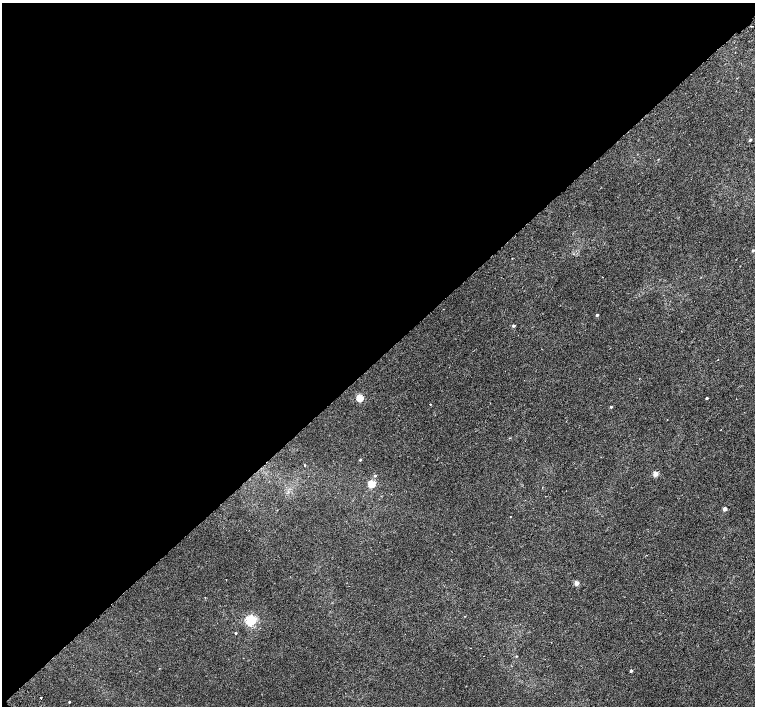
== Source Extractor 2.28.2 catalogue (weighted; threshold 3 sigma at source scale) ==
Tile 5 of 4 x 4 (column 1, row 2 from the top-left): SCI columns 51-1556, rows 3078-4485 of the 6118 x 6093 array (HDU 1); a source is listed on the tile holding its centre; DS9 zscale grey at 2 x 2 block average (1 PNG px = mean of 2 x 2 image px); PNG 757 x 708 px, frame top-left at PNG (2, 3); no overlay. Shown black and unused: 51% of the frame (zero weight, under 2 of 3 exposures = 3% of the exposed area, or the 3 px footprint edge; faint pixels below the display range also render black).
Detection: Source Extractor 2.28.2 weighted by HDU 2 'WHT'; one run over the whole footprint, this tile lists its part. Background 0.00744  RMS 0.0038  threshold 0.0172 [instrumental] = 3 sigma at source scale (4.5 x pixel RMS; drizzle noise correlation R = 1.50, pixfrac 1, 0.0396/0.0396 arcsec/px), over >= 5 px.
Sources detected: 25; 1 cosmic-ray / hot-pixel residue — not listed; the other 24 listed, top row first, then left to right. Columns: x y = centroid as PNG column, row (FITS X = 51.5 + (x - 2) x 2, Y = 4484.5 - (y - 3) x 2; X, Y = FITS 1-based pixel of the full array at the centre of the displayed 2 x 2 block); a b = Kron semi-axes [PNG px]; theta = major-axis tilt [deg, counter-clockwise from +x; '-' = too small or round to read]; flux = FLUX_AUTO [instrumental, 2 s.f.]
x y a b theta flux
750 140 3 2 - 1
753 251 2 2 - 1.3
597 315 2 2 - 1.4
514 326 3 3 - 1.3
718 360 2 2 - 0.44
360 398 3 3 - 29
706 398 3 2 - 0.88
430 404 2 2 - 0.44
611 407 3 2 - 0.87
720 430 2 2 - 0.29
360 460 3 2 - 0.8
305 465 2 2 - 0.57
656 474 3 3 - 10
375 476 3 3 - 0.86
372 484 3 3 - 33
725 509 2 2 - 5.6
510 516 2 2 - 0.33
576 583 3 2 - 8.6
251 620 3 3 - 110
235 633 2 2 - 0.79
516 656 2 2 - 0.49
631 671 2 2 - 1.8
41 698 2 2 - 1.7
69 702 2 2 - 0.91
Diffuse or blended objects may show on this block-average render without a row.